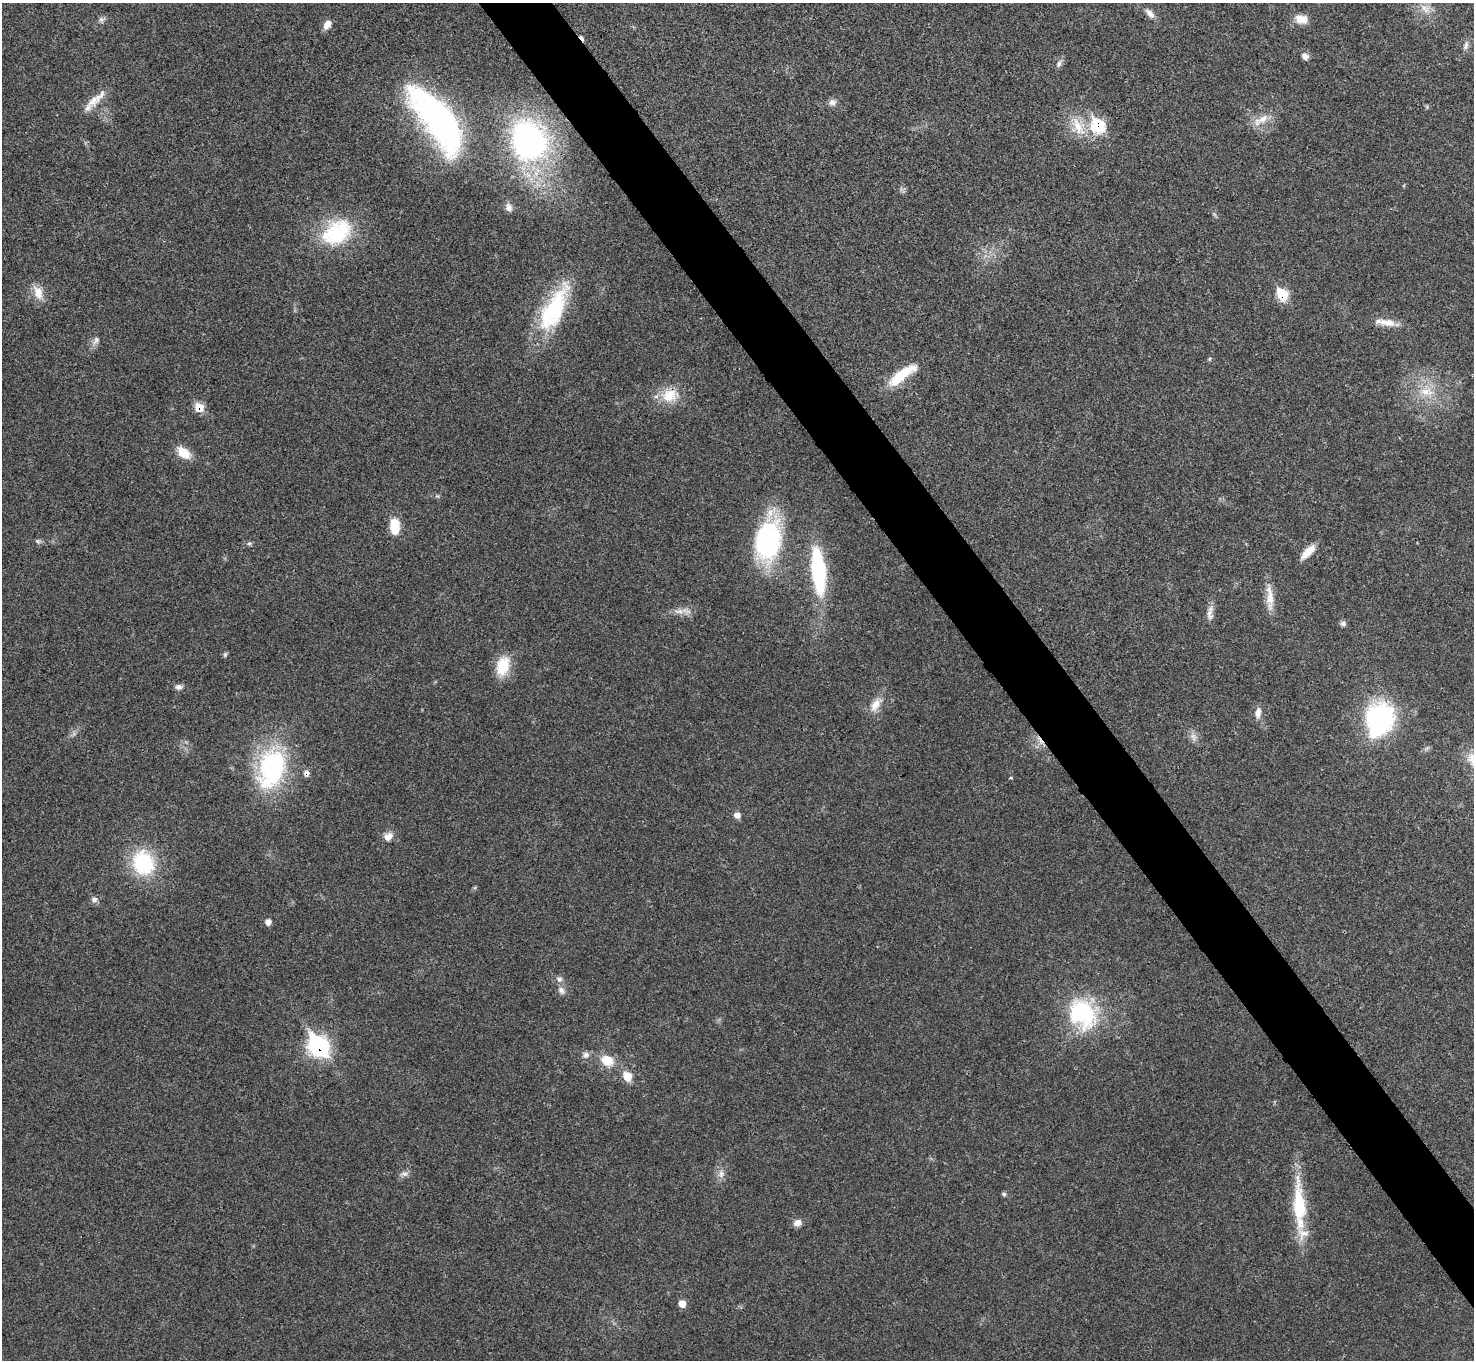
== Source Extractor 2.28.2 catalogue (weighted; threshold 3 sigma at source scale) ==
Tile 6 of 4 x 4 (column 2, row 2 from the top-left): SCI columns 1475-2946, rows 2875-4232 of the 5894 x 5887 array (HDU 1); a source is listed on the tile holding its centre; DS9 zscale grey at full resolution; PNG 1476 x 1362 px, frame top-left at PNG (2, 3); no overlay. Shown black and unused: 5% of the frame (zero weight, under 3 of 4 exposures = <1% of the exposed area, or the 3 px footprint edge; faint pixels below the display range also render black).
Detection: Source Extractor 2.28.2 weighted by HDU 2 'WHT'; one run over the whole footprint, this tile lists its part. Background 0.0218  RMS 0.0043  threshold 0.0196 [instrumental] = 3 sigma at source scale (4.5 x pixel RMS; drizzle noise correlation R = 1.50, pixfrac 1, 0.05/0.05 arcsec/px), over >= 5 px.
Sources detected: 75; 2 too faint to see at this stretch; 1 cosmic-ray / hot-pixel residue — not listed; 3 inside a brighter listed object's ellipse — not listed separately; the other 69 listed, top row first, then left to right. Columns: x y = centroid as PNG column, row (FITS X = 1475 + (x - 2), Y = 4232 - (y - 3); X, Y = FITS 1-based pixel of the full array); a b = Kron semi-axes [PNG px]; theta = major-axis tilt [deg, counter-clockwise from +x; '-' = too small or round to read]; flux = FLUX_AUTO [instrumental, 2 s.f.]
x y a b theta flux
1425 8 18 13 -17 5.8
1150 13 16 8 -48 2.8
1301 19 16 11 -13 5.4
101 20 10 8 21 1.5
327 24 11 7 57 3.7
1466 45 13 7 76 2
1305 56 9 8 - 2.1
1059 64 12 6 65 1.7
93 101 20 15 57 5.8
832 102 11 9 4 2.1
1427 107 6 5 - 0.61
1261 120 27 10 31 6.4
439 121 70 26 -53 160
1078 126 29 19 -63 13
1098 126 11 9 -50 32
528 140 36 30 -65 140
902 190 12 4 -58 0.95
509 207 11 8 -69 2.6
337 232 42 29 34 34
38 292 21 12 -71 6.2
1282 294 8 7 - 21
554 309 62 23 63 42
1387 322 27 10 -8 6
96 341 14 8 54 2.4
1209 359 6 4 87 0.59
902 375 38 11 36 16
1426 392 24 13 -5 11
670 395 25 18 8 12
199 407 8 7 - 9
183 453 19 11 -37 8
395 527 15 9 -86 14
768 540 47 26 80 68
38 541 8 6 -12 1.1
249 544 7 6 - 0.93
1308 552 21 8 45 5.9
818 571 50 15 -84 47
1270 598 25 12 87 7
686 611 16 9 -22 3.4
1210 613 23 8 85 3.4
1343 623 7 7 - 1.4
225 655 7 5 64 0.74
503 666 24 15 76 13
179 687 10 7 2 1.9
875 705 21 11 56 5.8
1258 713 15 8 83 3.2
1379 719 32 25 71 74
1193 737 12 9 -65 2.7
1040 741 18 5 -56 3
272 768 41 26 74 73
306 773 8 7 - 2
1011 778 5 3 - 0.49
737 815 8 7 - 2.5
388 837 12 10 30 3.8
143 863 23 20 -73 38
94 900 9 8 - 1.8
268 922 6 6 - 2.5
559 979 9 9 - 2
561 990 12 9 -52 2.3
1083 1013 41 35 -58 43
319 1046 12 9 -43 150
586 1055 9 9 - 2.1
607 1061 16 12 -28 9
627 1076 7 6 - 10
404 1174 12 7 6 2
721 1174 13 9 88 3
1004 1194 6 5 - 0.88
1299 1205 70 15 -87 27
797 1223 10 8 22 2.8
682 1304 6 6 - 5.9
Overlapping masked pixels (flux is a lower limit): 6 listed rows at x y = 1098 126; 1282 294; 199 407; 1040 741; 306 773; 319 1046